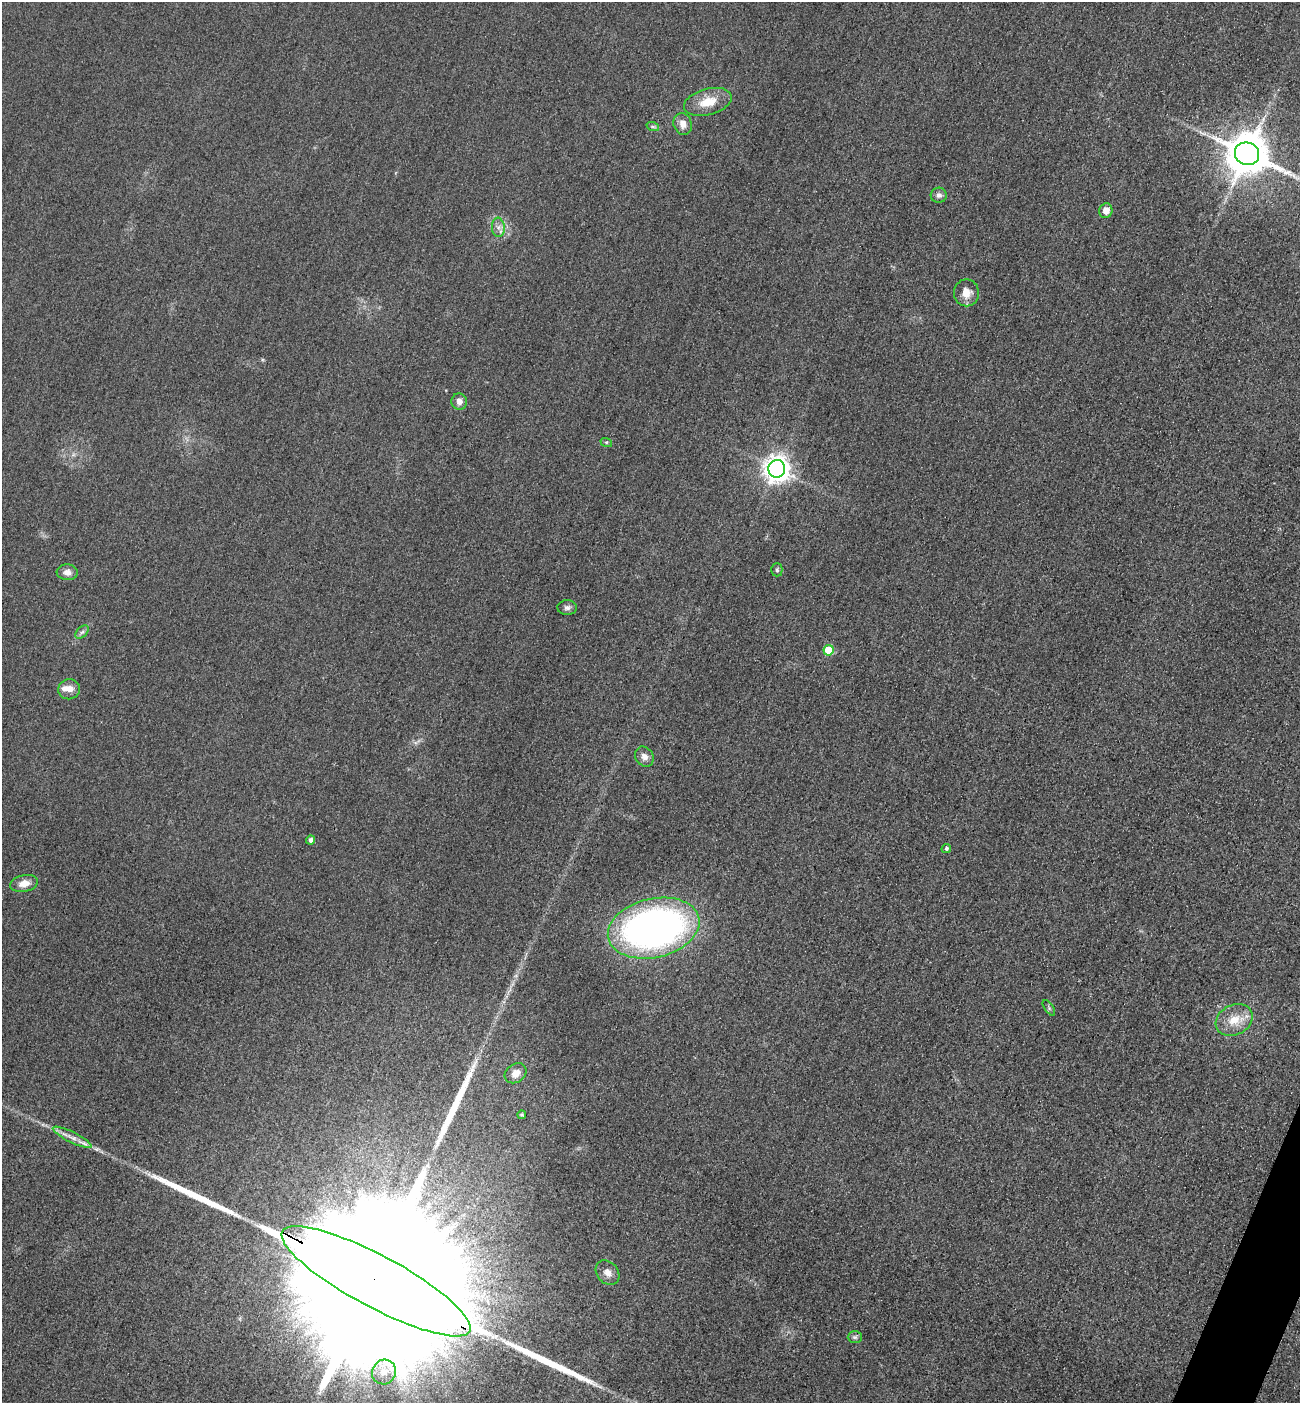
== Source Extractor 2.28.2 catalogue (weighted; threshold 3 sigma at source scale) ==
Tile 6 of 4 x 4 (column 2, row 2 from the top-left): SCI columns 1603-2900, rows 2828-4228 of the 5667 x 5654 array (HDU 1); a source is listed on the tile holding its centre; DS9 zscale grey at full resolution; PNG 1302 x 1405 px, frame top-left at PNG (2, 2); each listed source drawn as its Kron ellipse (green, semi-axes under 4 px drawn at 4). Shown black and unused: <1% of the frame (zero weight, under 3 of 4 exposures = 3% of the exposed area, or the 3 px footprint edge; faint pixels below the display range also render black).
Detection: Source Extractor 2.28.2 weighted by HDU 2 'WHT'; one run over the whole footprint, this tile lists its part. Background 0.0571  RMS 0.017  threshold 0.0754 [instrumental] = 3 sigma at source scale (4.5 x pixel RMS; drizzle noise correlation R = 1.50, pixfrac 1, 0.05/0.05 arcsec/px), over >= 5 px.
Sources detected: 37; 1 inside a brighter object's white glare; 3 long thin detections or spike segments (spike, bleed or trail) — neither listed nor drawn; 2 inside a brighter listed object's ellipse — not listed separately; the other 31 listed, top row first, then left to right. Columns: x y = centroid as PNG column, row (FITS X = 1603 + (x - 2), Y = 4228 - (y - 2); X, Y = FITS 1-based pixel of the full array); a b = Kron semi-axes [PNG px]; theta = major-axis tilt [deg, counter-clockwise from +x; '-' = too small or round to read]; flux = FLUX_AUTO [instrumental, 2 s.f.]
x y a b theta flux
708 102 24 13 15 35
683 124 11 9 -71 13
653 127 6 4 -19 2.9
1247 154 12 11 - 7000
939 195 8 7 - 6.3
1106 211 7 6 - 14
498 227 10 6 -84 8
966 293 13 12 - 19
459 402 8 8 - 8.4
606 442 6 3 -17 2.1
777 469 9 8 - 1700
777 570 6 5 - 3.4
67 572 10 8 -3 11
567 608 10 7 2 5.9
82 632 8 5 44 4.4
828 650 5 5 - 55
69 689 11 10 - 14
644 757 10 9 - 10
311 840 4 4 - 6.2
946 848 5 4 - 4.2
24 883 14 8 11 16
654 928 46 29 13 820
1049 1008 9 4 -55 3.3
1234 1020 19 15 27 33
515 1073 12 9 37 16
522 1115 4 4 - 2.6
72 1137 21 5 -26 13
608 1273 13 10 -49 13
376 1281 106 26 -28 440000
855 1337 7 6 - 3.9
384 1372 12 11 - 17
Overlapping masked pixels (flux is a lower limit): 1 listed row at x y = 376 1281
Isophote crosses this tile's border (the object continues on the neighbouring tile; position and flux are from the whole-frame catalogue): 1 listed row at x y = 1247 154